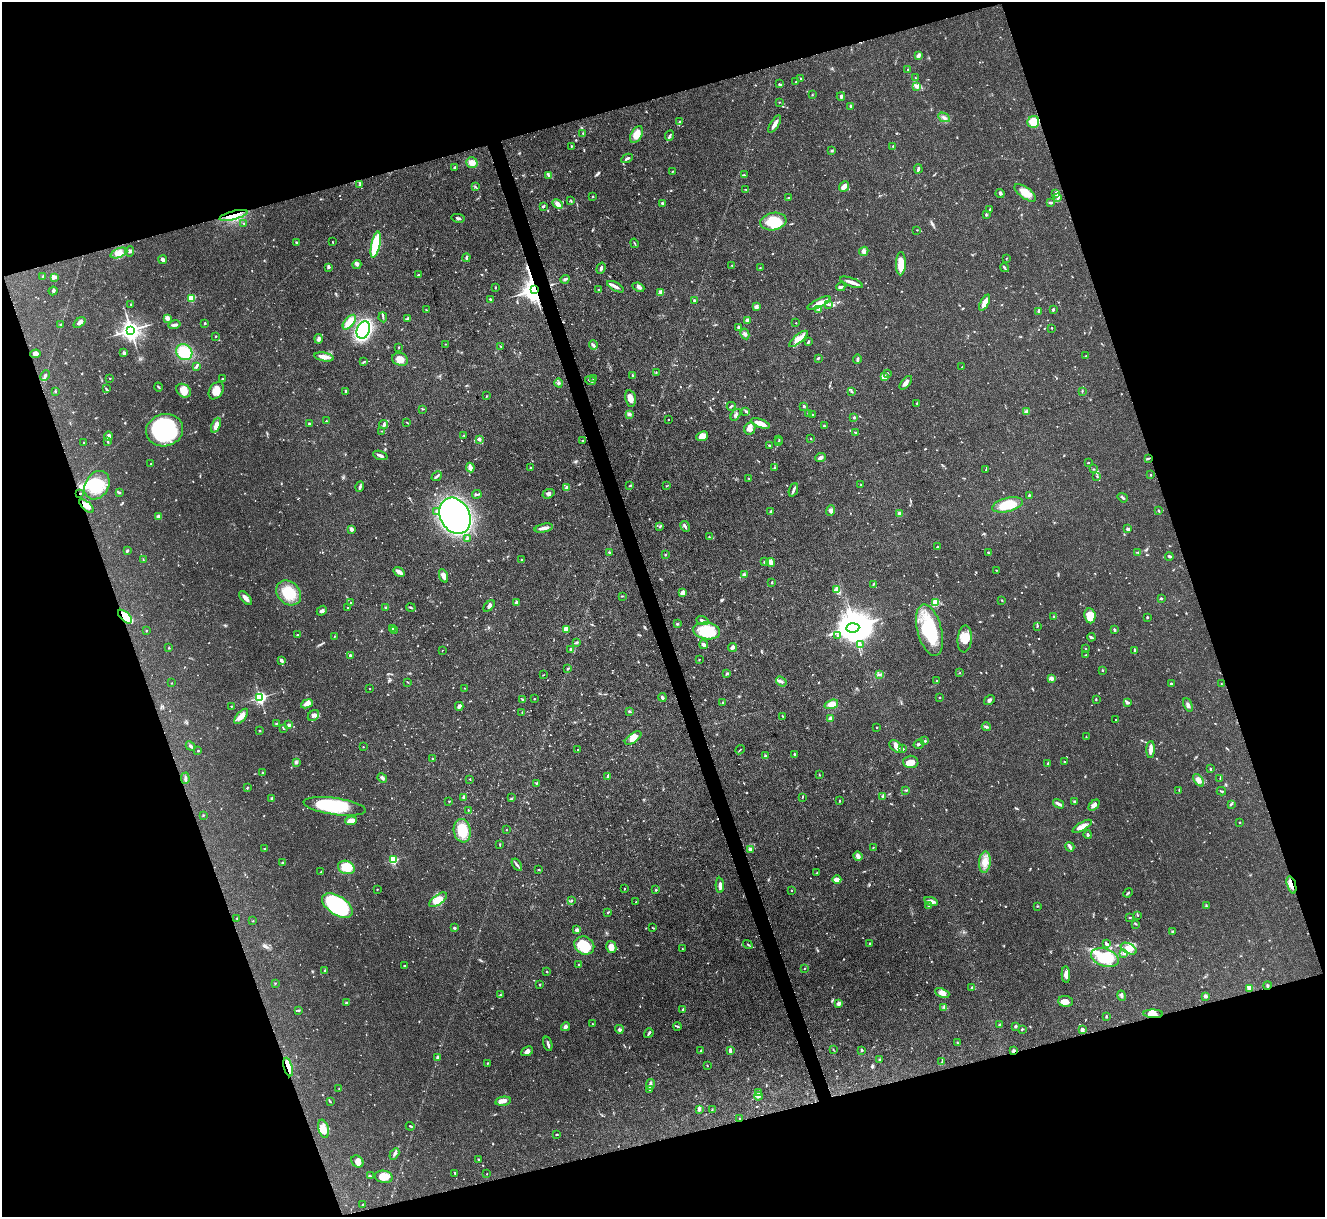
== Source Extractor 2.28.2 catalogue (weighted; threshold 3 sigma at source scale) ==
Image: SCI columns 2-5291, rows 273-5132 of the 5294 x 5277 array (HDU 1 of 3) = the unmasked area's bounding box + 8 px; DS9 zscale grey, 4 x 4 block average (1 PNG px = mean of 4 x 4 image px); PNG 1327 x 1219 px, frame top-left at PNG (2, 2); each listed source drawn as its Kron ellipse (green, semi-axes under 4 px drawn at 4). Shown black and unused: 37% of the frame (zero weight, under 3 of 4 exposures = <1% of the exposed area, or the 3 px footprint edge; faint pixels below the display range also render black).
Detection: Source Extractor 2.28.2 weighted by HDU 2 'WHT'. Background 0.0874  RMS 0.0043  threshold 0.0193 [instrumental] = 3 sigma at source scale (4.5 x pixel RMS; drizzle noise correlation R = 1.50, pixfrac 1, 0.05/0.05 arcsec/px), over >= 5 px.
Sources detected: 856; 2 too faint to see at this stretch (4 x 4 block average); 6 inside a brighter object's white glare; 7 cosmic-ray / hot-pixel residue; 2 long thin detections or spike segments (spike, bleed or trail) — neither listed nor drawn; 18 coinciding with a brighter row at this scale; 28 inside a brighter listed object's ellipse — not listed separately; of the other 793, all 500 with FLUX_AUTO >= 1.26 (the completeness limit of this list) listed and drawn (293 fainter detections not listed), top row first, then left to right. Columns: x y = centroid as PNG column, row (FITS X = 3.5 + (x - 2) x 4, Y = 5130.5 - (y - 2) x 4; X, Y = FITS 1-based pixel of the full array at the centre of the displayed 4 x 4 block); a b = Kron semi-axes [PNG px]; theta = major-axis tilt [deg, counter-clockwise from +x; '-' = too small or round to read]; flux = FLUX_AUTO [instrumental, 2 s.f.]
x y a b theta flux
918 55 4 3 - 8.2
908 69 2 2 - 1.3
915 78 2 2 - 1.9
801 79 2 2 - 1.8
796 82 2 2 - 2
779 84 3 2 - 2.3
917 87 3 2 - 2
812 94 2 2 - 1.3
841 96 4 3 - 5.1
779 102 2 2 - 1.4
850 106 3 2 - 2.6
944 117 6 2 -24 6.2
680 122 3 2 - 3.1
1033 122 6 6 - 44
775 124 10 2 58 21
583 133 3 2 - 2.4
637 134 9 5 59 32
670 136 5 2 - 4
571 146 2 2 - 1.7
893 146 2 2 - 1.8
832 151 3 2 - 2.5
627 158 6 2 27 4.9
472 163 6 5 - 17
455 167 4 2 - 3.2
918 169 4 2 - 6.1
672 171 3 2 - 2
548 175 3 2 - 3.1
744 175 3 2 - 1.9
360 185 3 2 - 1.3
844 186 6 4 50 13
475 187 3 2 - 1.7
746 189 4 2 - 2.4
1000 193 4 3 - 4.8
1025 193 12 5 -36 32
1055 193 3 2 - 4.4
593 197 2 2 - 1.6
789 198 2 2 - 2.5
1058 198 3 2 - 2.8
571 201 3 2 - 2.1
662 203 3 2 - 2.3
1051 203 4 2 - 4.7
558 204 6 3 -46 15
543 206 4 2 - 3.9
990 209 3 2 - 1.7
233 215 14 4 14 28
986 215 3 2 - 1.9
458 218 6 2 -11 5.2
773 222 13 8 9 70
244 223 2 2 - 1.3
917 230 2 2 - 1.4
296 242 2 2 - 2.4
332 242 2 2 - 1.4
634 243 5 2 - 2.3
376 245 13 4 78 120
864 251 5 4 - 7.7
130 252 5 3 - 4
119 253 9 4 21 16
466 258 4 2 - 3.8
1006 258 2 2 - 1.3
163 260 4 3 - 8.9
901 264 11 5 89 33
357 265 4 4 - 5.9
732 265 2 2 - 1.7
329 267 4 2 - 3.1
601 268 6 3 71 6.2
760 268 2 2 - 1.4
1004 268 5 2 - 4.1
418 275 2 2 - 3.6
43 276 3 2 - 2.5
54 277 4 3 - 6.1
565 279 4 3 - 4.7
851 282 12 3 -20 15
615 287 9 2 -29 12
638 287 6 4 -22 6.9
841 287 4 2 - 5.5
495 288 3 2 - 1.6
599 289 2 2 - 1.7
534 290 4 3 - 2300
53 291 4 3 - 4.1
661 292 3 3 - 4.9
191 298 2 2 - 63
490 299 3 2 - 3.5
694 301 3 2 - 3
819 303 12 3 25 24
984 303 9 3 61 20
131 304 2 2 - 1.7
828 304 3 2 - 3.1
756 307 4 3 - 8.8
1053 309 3 2 - 3.4
426 310 2 2 - 1.3
819 310 2 2 - 2.3
1039 311 2 2 - 12
383 317 5 2 - 3.5
167 318 4 3 - 10
408 318 4 2 - 3.3
747 320 2 2 - 24
349 322 9 4 51 40
80 323 7 3 38 14
205 323 2 2 - 3.4
796 323 2 2 - 2
60 324 2 2 - 3
174 325 6 3 14 7
739 327 3 2 - 6.2
1052 328 2 2 - 1.7
131 330 4 3 - 1500
363 330 9 6 70 470
745 334 5 3 - 5.3
216 336 2 2 - 2.7
319 339 5 3 - 6.8
799 339 11 4 40 22
808 342 3 2 - 3
445 344 2 2 - 1.3
593 345 5 2 - 7.5
500 346 3 2 - 1.4
398 347 2 2 - 1.8
184 352 8 7 - 79
124 353 3 3 - 5.5
36 354 5 4 - 8.7
1086 356 3 2 - 1.6
324 357 10 3 -10 23
818 358 4 2 - 3.1
400 359 8 6 -19 30
857 359 5 2 - 3.3
364 362 3 2 - 2.2
197 366 3 2 - 3.3
962 367 2 2 - 2.1
656 372 2 2 - 1.3
887 373 2 2 - 2.3
632 375 3 2 - 2
45 376 5 3 - 5.8
884 377 3 3 - 23
110 378 2 2 - 1.3
222 379 2 2 - 3.3
593 379 2 2 - 1.5
590 381 5 2 - 6
559 383 4 3 - 4.3
906 383 8 3 51 11
158 387 4 2 - 2.5
106 389 4 2 - 2.5
184 391 8 6 -35 26
216 391 9 6 56 23
851 391 2 2 - 2.8
1082 391 3 2 - 2.2
55 392 3 2 - 1.9
345 392 3 2 - 1.6
486 396 3 2 - 1.6
630 398 8 5 -78 19
917 403 2 2 - 3
731 406 4 2 - 3.9
804 406 2 2 - 3.8
422 409 2 2 - 1.3
746 411 3 2 - 3.9
1026 412 4 3 - 6.2
808 413 2 2 - 3
629 414 4 3 - 5.1
736 415 6 3 55 6
813 415 4 2 - 1.6
854 417 2 2 - 3.1
668 420 2 2 - 1.7
326 421 2 2 - 1.7
309 423 2 2 - 7.8
407 423 3 2 - 1.7
760 423 10 3 -20 24
383 424 4 3 - 4.6
216 425 8 3 69 18
824 426 2 2 - 2.8
750 428 6 5 - 17
165 430 18 16 13 310
381 431 2 2 - 1.3
855 432 3 2 - 2.1
464 435 2 2 - 2.1
108 436 5 4 - 9.5
702 436 6 4 24 24
479 439 2 2 - 14
811 439 2 2 - 1.9
779 440 2 2 - 1.6
582 441 2 2 - 3.8
108 442 3 2 - 2.8
778 442 2 2 - 2.1
84 443 2 2 - 1.5
769 445 2 2 - 2.7
380 455 7 2 -19 7.9
820 457 5 3 - 8.8
1149 458 3 2 - 2.6
1088 463 3 2 - 1.8
151 464 2 2 - 1.3
470 467 5 3 - 19
530 468 4 2 - 2.8
774 468 2 2 - 1.8
1094 469 2 2 - 1.4
986 470 4 2 - 2.3
1151 475 2 2 - 2.4
437 476 5 2 - 4.6
1097 476 2 2 - 1.3
749 478 2 2 - 1.4
97 485 15 11 58 80
861 485 2 2 - 1.6
630 486 2 2 - 2.4
666 486 2 2 - 1.3
360 487 5 2 - 5
567 488 2 2 - 24
793 490 7 2 68 7.6
119 493 2 2 - 2.5
80 494 2 2 - 1.6
477 494 5 2 - 3.9
548 494 6 4 20 8.1
1029 495 3 2 - 2.1
1123 498 5 2 - 5.1
1007 505 16 7 13 62
86 506 9 3 -42 22
437 511 4 2 - 4
771 511 3 2 - 4.2
831 511 5 3 - 5.9
1159 511 3 2 - 2.4
899 513 3 3 - 3.7
455 516 19 14 -61 960
158 517 4 3 - 9.3
685 526 5 2 - 5.1
660 527 4 2 - 2.4
544 528 9 2 13 18
351 529 3 3 - 7.2
1128 529 3 2 - 5.2
709 537 2 2 - 1.5
467 538 3 2 - 2.6
937 547 2 2 - 2.5
127 551 3 2 - 4.4
1138 552 3 2 - 1.6
609 553 3 2 - 4
988 553 2 2 - 1.6
665 555 2 2 - 2.2
1169 556 4 2 - 4.9
521 559 2 2 - 1.9
143 560 2 2 - 1.5
764 562 2 2 - 4.1
771 562 4 4 - 11
996 570 2 2 - 1.6
399 572 6 2 -32 22
744 575 3 3 - 5.4
444 576 7 3 -68 17
772 582 3 2 - 2.3
873 584 3 2 - 1.9
836 590 4 2 - 4.9
683 592 3 3 - 18
289 593 14 11 -45 72
622 596 2 2 - 2
245 598 8 3 -51 15
1161 598 2 2 - 3.7
1002 600 2 2 - 1.6
517 602 2 2 - 21
351 603 3 2 - 2
935 603 2 2 - 120
489 606 7 3 46 6.2
411 607 5 2 - 2.6
348 608 2 2 - 1.8
386 608 2 2 - 4.5
322 611 5 3 - 5.8
1054 616 2 2 - 2.5
1090 616 7 5 -82 38
125 617 9 4 -43 79
1147 617 2 2 - 2.3
702 620 6 2 -22 6.1
677 624 3 2 - 2.6
1037 626 2 2 - 1.4
393 628 3 2 - 2.6
853 628 6 4 6 3700
566 629 2 2 - 66
394 630 2 2 - 1.7
929 630 26 12 -75 150
1114 630 3 2 - 5.7
146 631 2 2 - 1.6
707 631 13 8 -7 90
298 634 2 2 - 1.9
838 636 3 2 - 3
334 637 2 2 - 1.3
1091 637 4 2 - 5.4
965 639 13 7 85 28
577 642 3 2 - 3.6
860 644 3 2 - 2.4
704 645 4 3 - 6.8
733 647 5 3 - 8.5
169 648 2 2 - 2.1
1085 648 2 2 - 2.2
570 649 3 3 - 3.4
442 650 2 2 - 1.5
1134 651 3 2 - 2.1
350 655 3 2 - 3.9
1086 655 2 2 - 2
699 659 2 2 - 2.5
281 660 3 3 - 5.6
568 669 3 2 - 3.1
1102 670 2 2 - 2
727 673 2 2 - 2.2
960 673 2 2 - 1.5
879 674 3 2 - 2
543 675 2 2 - 1.3
1051 678 4 3 - 8.5
937 681 2 2 - 1.4
408 682 2 2 - 1.4
781 682 6 2 -36 5.2
172 683 2 2 - 1.5
1171 683 2 2 - 4.8
1221 684 2 2 - 1.3
370 688 2 2 - 2.1
464 688 2 2 - 1.6
662 697 4 2 - 6.5
940 697 2 2 - 2.5
260 698 3 3 - 320
522 699 3 2 - 2.2
534 699 2 2 - 2.4
1096 699 2 2 - 2.1
989 700 6 3 32 5.6
723 703 3 2 - 2.8
1127 703 3 3 - 4
307 704 6 3 23 14
831 704 7 4 19 20
1188 705 7 3 -67 7.6
232 706 2 2 - 1.3
459 706 4 2 - 8.3
629 711 4 2 - 2.8
522 713 2 2 - 1.6
241 716 9 4 49 20
313 716 6 5 - 9.1
782 716 3 2 - 1.3
830 718 4 3 - 8.2
1116 719 2 2 - 1.4
277 723 3 2 - 1.9
289 725 3 2 - 5.9
877 727 2 2 - 1.7
986 727 4 3 - 4.3
283 728 2 2 - 1.4
260 731 2 2 - 1.6
1086 737 2 2 - 1.5
633 738 9 4 34 24
925 741 2 2 - 4.1
919 744 5 2 - 6
191 746 5 2 - 5.2
363 747 2 2 - 1.5
896 747 8 5 -40 13
903 749 2 2 - 3.2
1151 749 8 2 87 19
577 750 2 2 - 1.4
740 750 5 2 - 2.2
198 751 2 2 - 2.1
794 754 2 2 - 6
765 756 2 2 - 11
432 758 2 2 - 3.4
911 762 7 6 - 26
1065 762 4 2 - 1.8
296 763 4 3 - 4.3
1048 763 2 2 - 3.5
1210 769 2 2 - 2.6
263 773 2 2 - 2.2
819 774 3 2 - 1.6
608 776 4 2 - 5
185 778 5 2 - 5
382 778 5 3 - 7.3
1220 778 3 2 - 1.5
470 779 2 2 - 2
1199 780 7 4 -52 14
537 783 3 2 - 2.2
247 788 3 2 - 2.1
905 790 3 2 - 1.9
1179 790 3 2 - 1.5
1221 791 4 2 - 2.8
883 796 3 2 - 4.2
464 797 2 2 - 19
802 797 3 2 - 1.5
512 798 3 2 - 1.7
272 799 3 2 - 2.8
840 800 2 2 - 1.9
449 801 2 2 - 2.6
1075 801 3 2 - 4.5
1059 804 6 2 -31 9.1
1231 804 3 2 - 2
1094 805 6 3 42 11
335 806 31 8 -8 150
468 810 2 2 - 2.1
203 815 2 2 - 1.3
351 821 6 4 6 26
1239 823 2 2 - 1.3
1082 826 11 4 31 17
506 830 2 2 - 1.3
462 831 12 8 -80 65
1088 835 4 2 - 4.7
500 845 3 2 - 1.9
873 847 2 2 - 1.3
1070 847 5 3 - 5.2
264 849 2 2 - 2
750 849 2 2 - 13
858 856 5 3 - 14
393 860 2 2 - 150
985 862 11 6 85 24
282 863 2 2 - 2.2
517 865 7 2 -57 4.8
346 867 8 6 -19 52
539 870 2 2 - 1.7
321 872 2 2 - 1.9
817 873 2 2 - 1.5
837 879 4 3 - 16
720 885 7 3 -88 9.4
1291 885 9 3 -72 12
377 889 2 2 - 1.7
624 889 2 2 - 1.6
656 890 3 2 - 2.1
791 890 2 2 - 2.4
1128 893 5 2 - 2.9
438 900 10 5 36 35
572 900 2 2 - 2.1
931 901 7 3 -15 15
636 902 2 2 - 1.4
337 905 17 9 -33 450
928 906 3 2 - 1.9
1037 906 2 2 - 2.3
1206 906 3 2 - 2.6
608 912 3 2 - 2.4
1138 915 2 2 - 1.5
1130 917 3 2 - 1.9
237 918 3 2 - 1.3
253 921 2 2 - 1.3
1136 924 3 2 - 1.6
454 928 3 2 - 3.4
653 928 3 2 - 2.1
577 930 2 2 - 24
1173 931 3 2 - 4.3
869 943 2 2 - 1.8
748 944 5 2 - 2.7
1107 944 3 3 - 3.2
584 946 10 8 -30 83
611 947 6 5 - 20
682 949 2 2 - 1.3
1129 949 8 5 -26 22
1124 953 4 3 - 5.9
1105 958 14 8 -19 130
578 965 2 2 - 2.8
405 966 2 2 - 3.3
804 968 3 2 - 1.3
325 971 3 2 - 3
547 972 2 2 - 2.2
1066 975 8 3 -87 15
275 983 2 2 - 2
540 985 2 2 - 2.1
1267 985 4 2 - 2.8
972 987 2 2 - 1.6
1250 988 3 2 - 36
942 993 7 4 -24 16
500 995 3 2 - 2.2
1121 996 5 2 - 4.4
1205 996 2 2 - 15
1065 1001 7 5 -4 19
346 1003 3 2 - 2.8
839 1003 4 3 - 9.7
944 1007 4 2 - 3.4
298 1010 3 2 - 2.3
683 1010 3 2 - 7.4
1153 1014 10 3 -1 16
1106 1016 3 2 - 2.3
592 1024 2 2 - 1.3
999 1025 3 2 - 5.3
677 1026 4 2 - 3.3
1016 1026 3 2 - 3.8
566 1027 4 3 - 8.1
619 1029 4 3 - 5
1022 1029 3 2 - 2.7
1082 1030 4 3 - 8.6
649 1033 5 2 - 5.1
957 1043 2 2 - 1.4
548 1044 7 2 -73 7.2
833 1049 3 2 - 1.4
730 1050 4 2 - 6.8
862 1050 3 2 - 2.7
1014 1050 4 2 - 4.2
527 1051 6 4 28 12
701 1051 3 2 - 2.4
438 1057 4 3 - 5.3
880 1060 2 2 - 2.7
942 1062 3 2 - 1.8
487 1063 2 2 - 1.5
707 1066 2 2 - 1.7
288 1067 9 3 -75 35
650 1084 5 3 - 6.7
339 1089 2 2 - 1.6
650 1090 2 2 - 2.1
759 1092 3 2 - 1.7
758 1096 4 3 - 5
503 1101 8 4 11 11
330 1102 3 2 - 2.1
699 1109 3 2 - 9.5
712 1110 2 2 - 1.7
739 1118 2 2 - 1.7
410 1126 4 2 - 2.7
323 1129 9 5 -75 19
556 1134 3 2 - 1.7
394 1154 6 2 59 5.5
478 1159 2 2 - 2.6
357 1161 7 5 -43 14
455 1173 3 2 - 2.5
487 1174 2 2 - 1.3
370 1176 3 2 - 2.4
384 1177 9 6 -9 30
362 1205 2 2 - 1.8
Overlapping masked pixels (flux is a lower limit): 9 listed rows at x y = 233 215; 534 290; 1149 458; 80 494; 86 506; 125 617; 1291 885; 1014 1050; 288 1067
Diffuse or blended objects may show on this block-average render without a row.